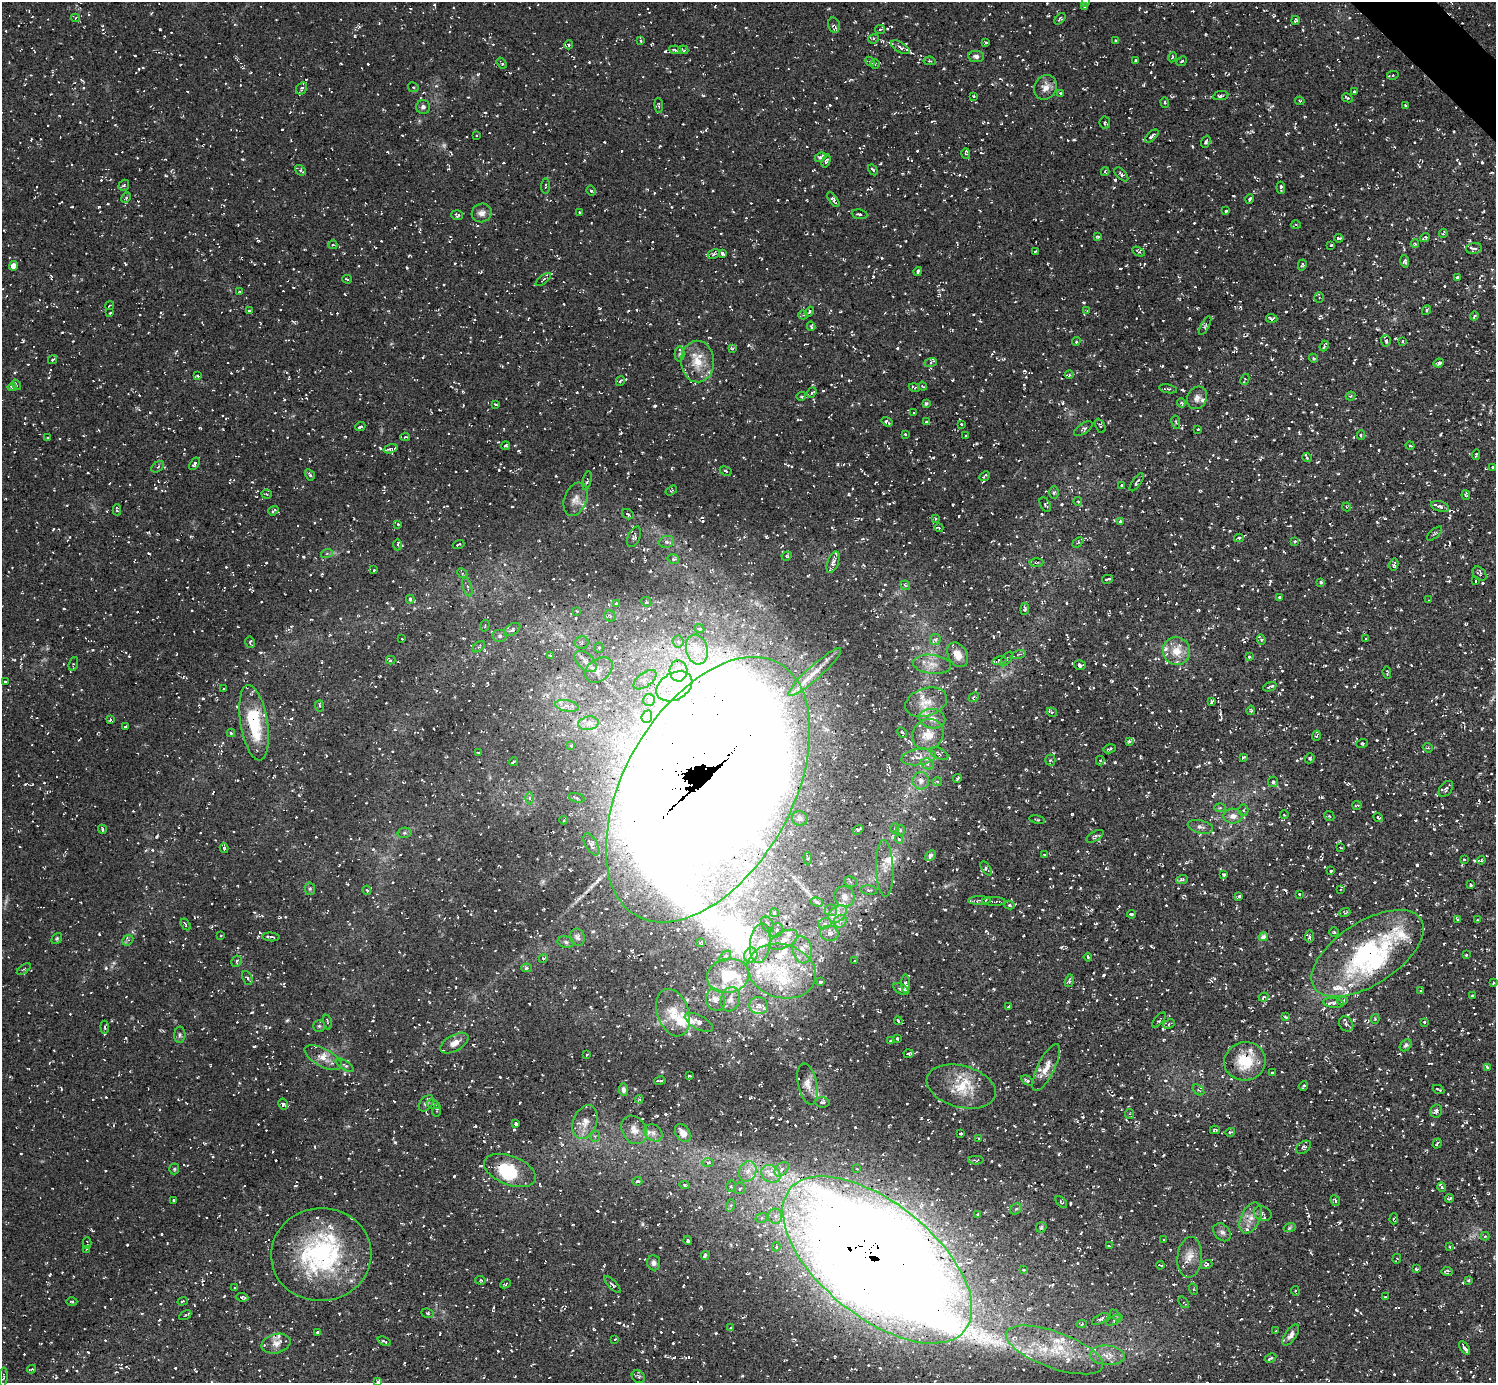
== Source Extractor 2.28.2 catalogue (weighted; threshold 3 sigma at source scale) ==
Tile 10 of 4 x 4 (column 2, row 3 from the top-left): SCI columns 1500-2993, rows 1684-3064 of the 5986 x 5985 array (HDU 1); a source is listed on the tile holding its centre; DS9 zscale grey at full resolution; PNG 1498 x 1385 px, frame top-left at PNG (2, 2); each listed source drawn as its Kron ellipse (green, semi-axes under 4 px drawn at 4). Shown black and unused: <1% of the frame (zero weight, under 3 of 5 exposures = <1% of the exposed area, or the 3 px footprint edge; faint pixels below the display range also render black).
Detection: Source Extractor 2.28.2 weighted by HDU 2 'WHT'; one run over the whole footprint, this tile lists its part. Background 0.00766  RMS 0.0069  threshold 0.0311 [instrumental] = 3 sigma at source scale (4.5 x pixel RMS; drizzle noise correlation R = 1.50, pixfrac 1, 0.05/0.05 arcsec/px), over >= 5 px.
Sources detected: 1684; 2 too faint to see at this stretch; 3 inside a brighter object's white glare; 133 cosmic-ray / hot-pixel residue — neither listed nor drawn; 94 inside a brighter listed object's ellipse — not listed separately; of the other 1452, all 500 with FLUX_AUTO >= 0.874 (the completeness limit of this list) listed and drawn (952 fainter detections not listed), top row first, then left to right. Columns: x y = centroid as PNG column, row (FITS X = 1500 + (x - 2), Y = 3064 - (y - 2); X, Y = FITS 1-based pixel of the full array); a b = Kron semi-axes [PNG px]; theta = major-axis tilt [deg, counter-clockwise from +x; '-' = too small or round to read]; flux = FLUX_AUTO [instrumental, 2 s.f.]
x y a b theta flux
1085 2 4 3 - 1.2
1085 7 3 3 - 1.3
75 18 4 3 - 0.88
1060 19 7 4 49 1.1
1295 20 4 3 - 1.1
834 25 8 6 -75 1.4
880 29 5 4 - 0.93
874 39 5 4 - 1.3
1115 40 4 3 - 0.88
640 41 4 3 - 1.2
986 43 4 3 - 1.4
569 45 4 4 - 1.1
900 47 10 5 -30 2.5
675 50 6 3 -11 1.5
683 50 5 3 - 1.3
976 56 8 5 -6 2.5
1172 57 5 4 - 1.1
870 61 5 4 - 1.1
930 61 6 4 -8 1.1
1135 61 3 3 - 1.1
1182 61 6 3 43 1.1
501 63 6 2 -55 1.2
875 64 5 4 - 0.9
1393 75 6 4 11 1.3
413 87 5 4 - 1.2
1045 87 12 11 - 5.9
302 88 6 5 - 1.3
1354 92 3 3 - 1.1
1061 93 4 3 - 1.1
974 96 3 3 - 0.93
1221 96 8 4 10 1.5
1347 98 5 3 - 1.4
1300 101 5 3 - 1
1165 102 5 4 - 0.89
659 105 7 3 -85 0.98
1405 106 3 3 - 1.1
423 107 7 7 - 2.3
1105 122 6 5 - 1.4
477 135 3 2 - 0.88
1152 136 8 3 44 2
1206 142 6 3 71 1.3
966 154 5 4 - 1
820 157 6 4 25 1.8
826 161 7 3 72 1.4
300 170 6 4 -39 1.5
873 170 6 3 -58 1.4
1105 172 4 3 - 0.9
1121 174 9 4 -46 2.1
124 185 6 5 - 1.3
545 186 7 3 88 0.91
1281 188 6 3 -85 1.9
591 191 5 3 - 1.1
126 197 6 4 62 1.1
1250 199 5 3 - 1.6
833 200 8 4 -54 2.2
1226 211 3 3 - 1.1
580 212 3 2 - 1
482 213 10 9 - 4
860 214 8 4 -8 2.1
457 215 6 5 - 1.5
1296 224 5 3 - 0.87
1443 233 4 2 - 0.9
1098 236 4 3 - 1.4
1425 237 5 2 - 1.1
1339 238 5 3 - 1.1
1415 244 4 3 - 1.1
333 245 4 3 - 0.89
1331 245 4 2 - 0.89
1474 249 8 5 4 2.6
1036 251 4 2 - 0.89
1138 252 6 4 -32 1.3
722 253 4 3 - 2.1
714 254 6 4 32 1.6
1405 261 6 4 -80 1.4
1302 265 5 3 - 1.1
14 266 5 4 - 6.4
918 272 4 3 - 1.9
1457 277 4 3 - 0.98
347 279 4 2 - 0.9
543 279 9 3 39 0.95
240 292 3 3 - 0.88
1319 298 5 4 - 0.97
109 306 5 2 - 0.94
1426 310 5 4 - 0.93
249 311 4 3 - 1.2
809 311 5 3 - 1.1
1087 311 4 4 - 0.95
110 313 3 2 - 0.98
803 315 4 4 - 0.95
1474 316 4 3 - 1
1272 318 6 3 -4 2
811 326 5 4 - 1
1205 326 10 4 62 1.3
1076 341 4 3 - 0.94
1386 341 6 5 - 1.3
1403 341 3 3 - 1
1324 346 5 2 - 1.2
733 348 4 3 - 0.96
680 354 7 5 88 1.5
1313 358 4 3 - 0.91
52 359 5 4 - 1.1
697 361 21 16 -87 14
931 363 6 4 21 1.3
1439 363 5 4 - 1.9
1069 375 4 4 - 0.91
197 376 4 3 - 0.94
1245 379 6 3 65 0.91
620 381 5 3 - 1
16 385 5 3 - 1.4
922 386 5 3 - 0.95
12 387 4 3 - 1.8
915 387 5 4 - 1.3
1168 389 9 3 -11 0.99
812 393 6 3 52 0.95
801 396 4 4 - 1.2
1350 396 5 3 - 0.99
1197 398 11 9 63 3.5
926 403 4 4 - 1.1
1181 403 5 4 - 1.3
495 404 3 2 - 0.99
914 413 3 2 - 0.88
887 422 6 3 -33 1.3
926 422 4 3 - 1.2
1176 422 7 4 -80 1
961 424 3 3 - 0.94
1100 426 7 4 -63 1.2
360 427 5 3 - 1.9
1083 429 10 5 34 1.9
1198 429 4 3 - 0.94
905 434 3 3 - 1
1361 435 5 3 - 1.6
966 436 3 3 - 0.97
405 437 5 4 - 1.1
47 438 3 3 - 0.99
1410 445 4 2 - 1
506 446 4 3 - 1.4
391 449 7 3 17 1.2
1476 455 5 3 - 1.1
1307 458 5 4 - 1.2
195 464 7 4 57 1.7
158 467 7 4 39 1.2
1492 467 3 3 - 1
726 471 6 4 -29 1.3
310 475 6 4 -60 1.6
984 476 6 2 42 1.2
587 481 9 3 77 1.1
1137 482 10 3 55 1.9
1121 485 3 3 - 0.99
671 490 6 4 32 0.88
1054 493 6 5 - 1.3
267 494 5 4 - 0.88
1466 495 5 3 - 0.9
575 499 17 11 70 6.5
1078 501 4 3 - 0.91
1045 504 8 5 -63 1.1
1440 506 9 5 -16 2.8
1347 507 4 4 - 0.91
117 510 5 3 - 1.3
273 511 5 3 - 1.4
628 514 6 5 - 1.3
935 519 3 3 - 0.96
1120 521 3 3 - 0.94
398 524 3 3 - 0.88
939 528 4 3 - 1.1
1434 534 9 4 43 1.2
634 537 11 6 66 2
1239 538 5 3 - 1.5
1295 541 4 3 - 0.91
667 542 7 6 - 2
1078 542 6 4 41 1.3
459 544 6 3 20 1.3
398 545 6 4 -89 1.1
327 553 6 4 19 1
787 556 5 4 - 0.89
673 559 6 4 -13 1.2
833 562 11 5 70 3.3
1036 562 7 3 3 1
1394 565 6 4 77 1.3
374 570 4 3 - 1.2
462 573 5 4 - 1.1
1480 574 8 6 -48 1.3
1107 579 5 3 - 1.3
1476 581 3 3 - 1.1
1321 582 3 3 - 1.7
905 585 5 4 - 1.2
467 587 10 4 -74 1.9
1279 597 3 3 - 0.94
410 599 4 3 - 1.6
1429 600 4 2 - 1.1
646 602 5 4 - 1.1
616 604 4 3 - 1.2
1025 609 6 4 85 1.3
577 611 3 3 - 0.93
610 616 6 5 - 1.6
485 626 6 4 72 1
699 629 5 4 - 1.2
512 630 9 5 31 2.5
500 636 7 6 - 2
402 639 3 3 - 0.9
1261 639 5 4 - 0.96
1366 639 3 3 - 0.88
935 640 6 5 - 2.1
250 642 6 4 -79 1.4
581 642 7 6 - 1.6
678 642 6 5 - 1.5
479 647 7 4 41 1.3
599 648 5 4 - 1.3
697 650 15 10 -75 8.6
1176 651 14 13 - 11
1019 654 7 3 19 1
550 655 4 3 - 1
958 655 13 9 -58 8
1249 657 4 4 - 1.1
1006 659 8 4 55 1.1
391 660 4 4 - 1.1
586 661 13 7 -43 4.8
999 661 7 4 12 1.2
73 664 7 4 71 1.1
932 664 19 9 -6 7.2
1080 665 6 4 -15 2.3
599 670 15 11 38 7.1
678 671 10 9 - 7
815 672 35 7 42 11
1387 672 6 3 -84 1.1
645 680 13 7 37 4.3
5 682 3 3 - 1.2
674 686 19 13 30 20
1270 687 7 3 22 1.9
223 689 3 2 - 0.92
974 697 5 4 - 1.3
649 700 6 6 - 2.2
926 702 22 14 18 12
1211 702 4 3 - 1.6
320 706 6 4 -89 1.1
567 706 12 5 -11 3.5
1251 710 5 3 - 0.9
1052 712 5 4 - 0.89
647 717 6 5 - 1.8
932 719 13 9 -11 6.2
110 720 4 4 - 1.1
254 723 38 13 -81 39
589 723 10 7 9 3.7
126 726 4 3 - 1.1
902 732 5 4 - 0.99
231 733 4 4 - 0.87
928 735 16 15 - 11
1316 736 5 4 - 1
1129 741 3 3 - 1.4
1362 743 6 4 17 1.1
571 746 3 3 - 0.98
1428 748 5 4 - 0.9
1110 749 6 3 17 1.1
479 753 3 3 - 1
939 753 10 5 -25 1.4
919 757 17 8 9 5.2
1243 757 4 3 - 1.1
1310 758 5 4 - 1
1050 760 5 5 - 1.1
1100 760 5 4 - 0.9
514 762 4 2 - 0.91
927 764 6 5 - 1.8
957 778 4 3 - 1.2
921 781 8 8 - 3.2
937 781 4 4 - 1.3
1273 782 5 5 - 1.2
1446 789 9 6 51 2.2
708 790 145 83 60 6900
530 798 6 4 -89 1.4
577 798 8 4 -18 1.2
1357 805 5 2 - 1
1220 808 6 4 1 0.99
1243 810 5 5 - 1.1
1284 815 4 4 - 0.92
1233 816 9 7 0 4.6
1329 816 5 4 - 0.95
1378 817 5 4 - 1.2
800 818 8 7 - 2.3
564 820 4 3 - 1.1
1037 820 8 4 -12 1.1
1200 827 13 6 -14 2.7
102 829 4 4 - 1.3
895 829 5 4 - 1.2
858 830 5 3 - 1.7
900 830 5 4 - 1.2
404 833 7 5 11 1.3
1095 836 9 5 30 1.3
899 839 4 4 - 1.2
591 844 12 6 -60 2.8
224 848 5 3 - 1.2
1340 848 3 3 - 1.1
930 855 6 4 44 1.8
1044 855 3 2 - 0.89
808 858 6 4 -85 1.5
1464 859 3 3 - 1.1
1481 860 4 3 - 0.91
885 868 28 8 -88 9.2
986 868 8 4 -58 1.6
1331 871 3 3 - 0.99
1224 875 4 3 - 1.3
1182 879 6 4 19 1.5
850 882 6 5 - 1.6
1470 885 3 3 - 1
310 889 6 5 - 1.5
1340 889 3 3 - 0.97
367 890 5 4 - 1.5
869 890 8 4 -7 1.5
1299 894 3 3 - 1.2
1239 896 4 3 - 1.2
844 897 10 10 - 5.2
980 900 11 4 1 1.7
994 901 12 3 -2 2
817 902 6 4 -16 1.8
1009 905 5 4 - 1.1
831 910 6 6 - 1.9
774 912 4 4 - 1.5
1345 913 6 3 20 1.1
838 914 10 7 43 4.7
1131 914 4 3 - 1.2
1458 919 3 2 - 0.98
1478 920 4 3 - 0.9
840 921 7 6 - 2.3
825 923 7 5 12 1.9
186 924 6 4 -57 1.4
767 924 8 6 -60 1.8
776 930 7 6 - 2.2
1334 932 5 4 - 1.1
829 933 9 7 -7 3.7
221 936 3 2 - 0.91
271 937 9 3 -5 1.8
577 937 9 7 -67 3
1263 937 4 4 - 1.7
1309 937 6 4 83 1.2
57 939 6 4 51 1.1
128 940 6 4 43 1.3
784 940 15 8 27 6
566 942 8 5 -11 1.8
701 943 4 3 - 1.1
760 943 20 10 83 10
802 950 13 9 -80 6.6
1368 953 63 31 33 120
751 955 7 6 - 3.3
1466 955 3 3 - 0.95
725 956 7 4 40 1.1
1088 957 4 2 - 1.4
543 959 5 4 - 1.2
236 961 6 4 60 1.2
855 961 3 3 - 0.97
526 968 5 4 - 1.2
24 969 8 4 35 1.1
782 971 35 26 -17 46
728 976 21 17 12 21
247 978 7 4 -65 1.5
1069 981 6 4 75 1.2
821 982 3 3 - 1.1
1493 983 3 3 - 0.97
905 984 9 4 -90 2.3
901 989 8 4 -31 1.8
1421 991 4 3 - 0.91
1473 996 4 3 - 1.3
1263 997 5 3 - 1
730 999 12 9 72 4.2
715 1000 11 9 -71 4.3
1343 1001 5 4 - 1.2
1333 1003 10 5 -6 2.3
759 1006 9 8 - 3.8
1009 1007 3 3 - 2.5
673 1013 24 15 -70 13
1286 1017 4 3 - 0.94
1375 1019 5 4 - 0.97
1159 1020 9 3 50 0.93
898 1021 4 2 - 0.98
328 1022 7 3 -76 0.93
699 1022 15 7 -28 3.1
1424 1022 3 3 - 0.88
1169 1024 6 4 25 1.3
1346 1024 8 6 -54 2
319 1026 5 5 - 0.99
105 1027 6 3 -83 0.9
180 1035 8 5 88 1.4
897 1038 3 3 - 1.2
891 1041 4 3 - 1.1
454 1043 15 8 30 5.6
1406 1045 7 5 44 1.4
909 1054 5 3 - 1.3
587 1055 3 3 - 0.98
323 1058 21 9 -28 6.6
1245 1061 21 19 12 23
345 1065 10 4 -32 1.4
1046 1067 26 8 64 8.2
1487 1067 4 3 - 1.6
1272 1073 3 3 - 1.2
689 1076 4 2 - 0.98
1027 1080 6 3 -31 1.6
660 1081 6 3 15 1.4
808 1084 21 9 -78 6.3
1303 1086 5 2 - 1
961 1087 35 21 -15 22
1438 1089 6 2 -26 1
624 1090 6 4 -82 1.9
1198 1090 6 4 -36 1.3
639 1099 4 4 - 0.88
822 1102 7 5 -6 2.2
426 1103 9 6 52 2.5
283 1104 5 4 - 1.8
433 1104 7 4 -17 1.4
437 1110 6 3 79 0.97
1436 1111 6 5 - 2
1129 1114 5 4 - 1
585 1122 17 11 68 8.1
516 1123 4 3 - 2.3
634 1130 15 12 -58 6.2
1215 1130 5 3 - 0.92
1230 1132 5 3 - 1.1
653 1133 10 7 -35 3.1
683 1133 10 7 -56 5.3
961 1133 3 3 - 0.94
595 1136 5 5 - 1.4
978 1139 3 3 - 0.93
1437 1144 5 3 - 1
1304 1147 8 5 36 1.4
976 1160 7 3 1 0.94
708 1163 6 4 2 1.3
857 1168 4 4 - 0.88
174 1169 5 5 - 0.93
782 1169 8 5 46 2.9
510 1170 27 14 -21 26
748 1171 10 8 66 5.3
771 1174 10 8 -34 6.1
638 1181 4 3 - 1.5
684 1185 5 4 - 1.3
731 1186 6 4 -89 1.2
1442 1187 4 4 - 1
739 1188 6 5 - 1.8
1450 1198 4 3 - 1.7
174 1200 3 3 - 1.4
1335 1201 6 4 -64 1.4
1061 1202 7 3 -44 0.91
731 1205 6 4 71 1.3
1016 1209 6 5 - 1.3
978 1214 3 3 - 1.2
1263 1214 9 7 -24 2.5
775 1216 7 7 - 2.9
761 1218 6 5 - 1.5
1251 1218 16 9 64 6.6
1394 1219 5 4 - 0.98
1041 1227 6 4 45 0.96
1290 1227 6 4 20 0.97
1222 1232 10 7 -46 2.5
1485 1236 4 4 - 0.93
688 1240 4 3 - 1.6
1164 1240 3 3 - 0.89
87 1243 5 3 - 1
1109 1246 3 2 - 0.97
1450 1246 3 3 - 0.88
776 1247 5 4 - 1.2
86 1249 4 3 - 0.91
321 1254 50 46 6 100
705 1255 4 3 - 2.6
1190 1257 20 12 84 7.9
1397 1259 5 4 - 1
877 1260 113 57 -39 2900
654 1263 7 6 - 2.4
1160 1265 4 2 - 0.88
1206 1265 6 3 20 1.5
1416 1269 3 3 - 0.97
1023 1270 3 3 - 1.1
1447 1271 5 4 - 1.6
481 1280 5 4 - 0.98
1468 1280 3 3 - 1
505 1284 5 3 - 0.9
612 1284 11 3 -47 1.4
235 1288 3 3 - 1
1193 1289 6 4 -72 0.89
1295 1291 5 4 - 1.2
242 1297 6 3 -7 1.3
1385 1297 3 2 - 0.91
72 1301 6 4 0 1.1
183 1301 5 3 - 1.4
1183 1302 6 4 -52 0.97
427 1313 6 4 -7 1.2
185 1315 6 4 28 0.9
1115 1315 6 4 -46 0.92
1100 1319 9 4 31 1.7
1115 1320 9 4 27 1.3
1082 1324 5 4 - 1.3
731 1327 4 3 - 1
1276 1331 3 3 - 1.1
317 1332 3 3 - 0.94
1291 1335 12 5 55 3.2
615 1339 3 2 - 0.88
384 1341 7 3 -24 1.2
276 1344 15 9 14 5.5
1465 1348 8 3 -55 2.8
1054 1350 51 18 -20 39
1107 1355 17 9 -4 8.5
1271 1358 6 3 27 1.5
31 1369 4 2 - 1.2
3 1377 9 3 86 1.2
638 1377 7 5 -38 1.2
378 1381 3 3 - 1.3
Overlapping masked pixels (flux is a lower limit): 3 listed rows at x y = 708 790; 1368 953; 877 1260
Isophote crosses this tile's border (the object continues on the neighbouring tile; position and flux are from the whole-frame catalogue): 3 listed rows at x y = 1085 2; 877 1260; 378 1381
Unlisted compact peaks at least as high as the median listed source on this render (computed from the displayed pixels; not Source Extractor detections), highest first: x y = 155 488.